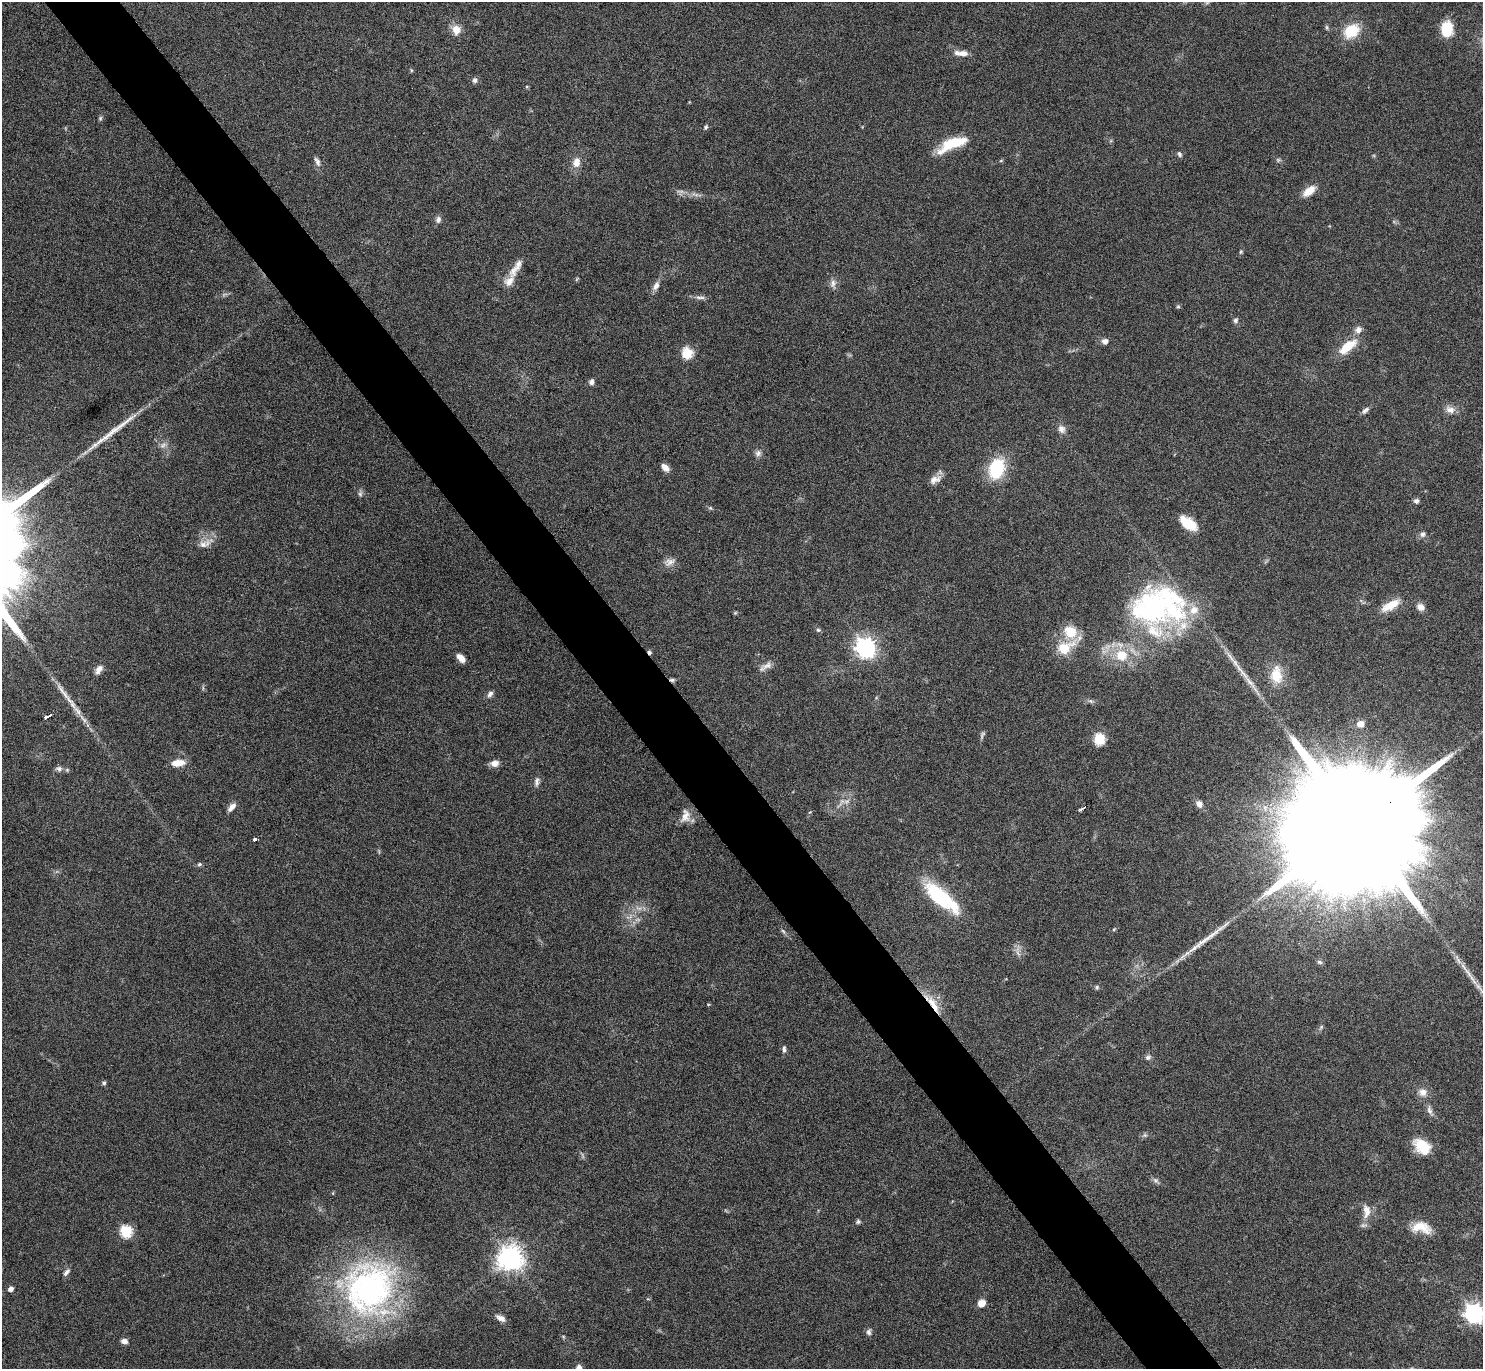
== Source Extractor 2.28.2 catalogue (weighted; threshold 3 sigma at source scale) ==
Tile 11 of 4 x 4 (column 3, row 3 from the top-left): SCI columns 2973-4453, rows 1539-2905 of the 5943 x 5938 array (HDU 1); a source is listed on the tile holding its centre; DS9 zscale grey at full resolution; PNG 1485 x 1371 px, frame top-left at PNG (2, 2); no overlay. Shown black and unused: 5% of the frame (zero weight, under 4 of 8 exposures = <1% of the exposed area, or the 3 px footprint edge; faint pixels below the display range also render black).
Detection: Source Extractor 2.28.2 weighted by HDU 2 'WHT'; one run over the whole footprint, this tile lists its part. Background 0.0651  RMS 0.0049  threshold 0.0201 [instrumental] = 3 sigma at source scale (4.09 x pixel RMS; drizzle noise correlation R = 1.36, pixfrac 0.8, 0.05/0.05 arcsec/px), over >= 5 px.
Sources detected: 129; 3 too faint to see at this stretch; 1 inside a brighter object's white glare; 2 cosmic-ray / hot-pixel residue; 2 long thin detections or spike segments (spike, bleed or trail) — not listed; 12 inside a brighter listed object's ellipse — not listed separately; the other 109 listed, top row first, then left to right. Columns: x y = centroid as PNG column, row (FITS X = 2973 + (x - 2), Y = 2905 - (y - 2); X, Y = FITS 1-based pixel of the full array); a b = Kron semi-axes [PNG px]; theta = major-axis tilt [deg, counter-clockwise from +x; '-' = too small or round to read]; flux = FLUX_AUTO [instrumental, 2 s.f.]
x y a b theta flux
1327 27 7 4 -82 0.7
1447 29 17 13 87 11
456 30 12 10 -77 4.7
1351 31 20 14 36 13
963 53 11 7 1 3.1
411 70 6 3 -72 0.48
475 80 7 6 - 1.4
100 118 7 5 70 0.74
706 127 7 5 65 0.83
953 144 33 10 23 17
1179 154 8 5 -65 1
1278 160 6 6 - 0.77
1001 161 6 4 2 0.47
317 162 14 6 -64 1.9
576 162 13 9 79 4.1
1309 191 15 8 37 6
438 220 9 7 79 1.7
1241 252 5 4 - 0.61
516 268 31 9 58 5.7
833 284 14 8 -88 2.4
656 286 13 7 56 2.6
700 297 15 5 1 1.7
1178 307 6 4 0 0.54
1235 320 6 6 - 1.2
1358 330 10 9 - 2.5
1105 341 7 6 - 2.3
1347 346 24 10 38 11
687 353 14 13 - 7
591 382 7 6 - 1.6
1365 410 10 5 41 1.6
1450 410 13 9 -16 3.2
1061 429 10 9 - 2.6
163 445 9 6 31 1.6
758 453 9 9 - 1.8
665 467 10 6 -46 3.1
997 469 21 15 72 24
935 479 16 9 25 3.4
360 494 8 6 76 1.1
1416 501 6 6 - 1.5
710 508 5 5 - 0.67
1188 523 20 10 -37 9.9
1423 534 7 7 - 1.6
203 544 13 9 -3 3.1
669 562 16 9 11 3.2
1391 605 25 10 28 7.7
1420 607 9 8 - 2.8
1155 609 73 43 -15 79
735 613 6 3 19 0.5
818 630 6 5 - 0.87
865 648 8 7 - 270
1065 648 26 14 31 13
1121 655 16 15 - 12
461 658 10 5 -44 4.1
765 666 21 7 32 2.8
99 669 11 7 58 2.9
1276 675 23 15 -86 9.9
1251 683 39 5 -52 6.3
64 693 34 6 -55 6.2
490 694 9 6 48 1.6
1091 701 8 5 -44 0.95
50 715 3 3 - 0.9
46 717 4 3 - 1.6
1360 724 8 7 - 3.1
1099 739 6 6 - 35
178 763 17 8 5 5
494 763 9 7 6 3.2
59 769 11 7 -1 1.8
537 782 13 6 83 1.8
842 802 12 6 54 2.5
1199 804 9 7 -63 2.2
232 807 12 6 47 2.7
1082 809 6 2 30 1.1
810 812 5 4 - 0.49
685 816 19 12 79 4.7
1357 825 59 24 34 47000
255 839 4 3 - 1.9
199 864 7 5 22 0.79
941 897 40 13 -40 38
638 920 9 4 0 1.3
1114 929 6 3 19 0.51
783 931 7 4 -45 0.81
1018 952 16 5 -78 2.2
1319 962 8 5 -26 0.87
1468 972 29 6 -51 5.8
1097 987 6 5 - 0.73
932 1002 20 10 -57 8
1321 1027 6 5 - 0.77
784 1049 9 5 -87 1.3
1148 1057 8 7 - 1.3
104 1083 6 5 - 0.89
1423 1092 11 10 - 3.4
1430 1110 14 6 -66 2.1
1145 1135 6 6 - 0.88
1422 1146 20 13 -43 12
1156 1180 9 6 -41 1.3
1366 1211 19 10 -89 5.2
858 1222 6 5 - 0.92
1421 1227 24 13 -9 8.4
126 1231 6 6 - 40
510 1258 8 8 - 420
66 1272 11 5 53 1.5
369 1288 71 62 66 140
10 1289 5 4 - 2.1
981 1303 6 6 - 5.7
1474 1313 7 7 - 220
501 1318 12 6 -26 2.6
869 1332 8 6 -86 1.3
124 1341 7 6 - 2.4
579 1368 8 7 - 2.4
Overlapping masked pixels (flux is a lower limit): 2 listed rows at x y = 1357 825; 932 1002
Isophote crosses this tile's border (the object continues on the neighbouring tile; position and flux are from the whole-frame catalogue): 3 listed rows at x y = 1357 825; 1474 1313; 579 1368